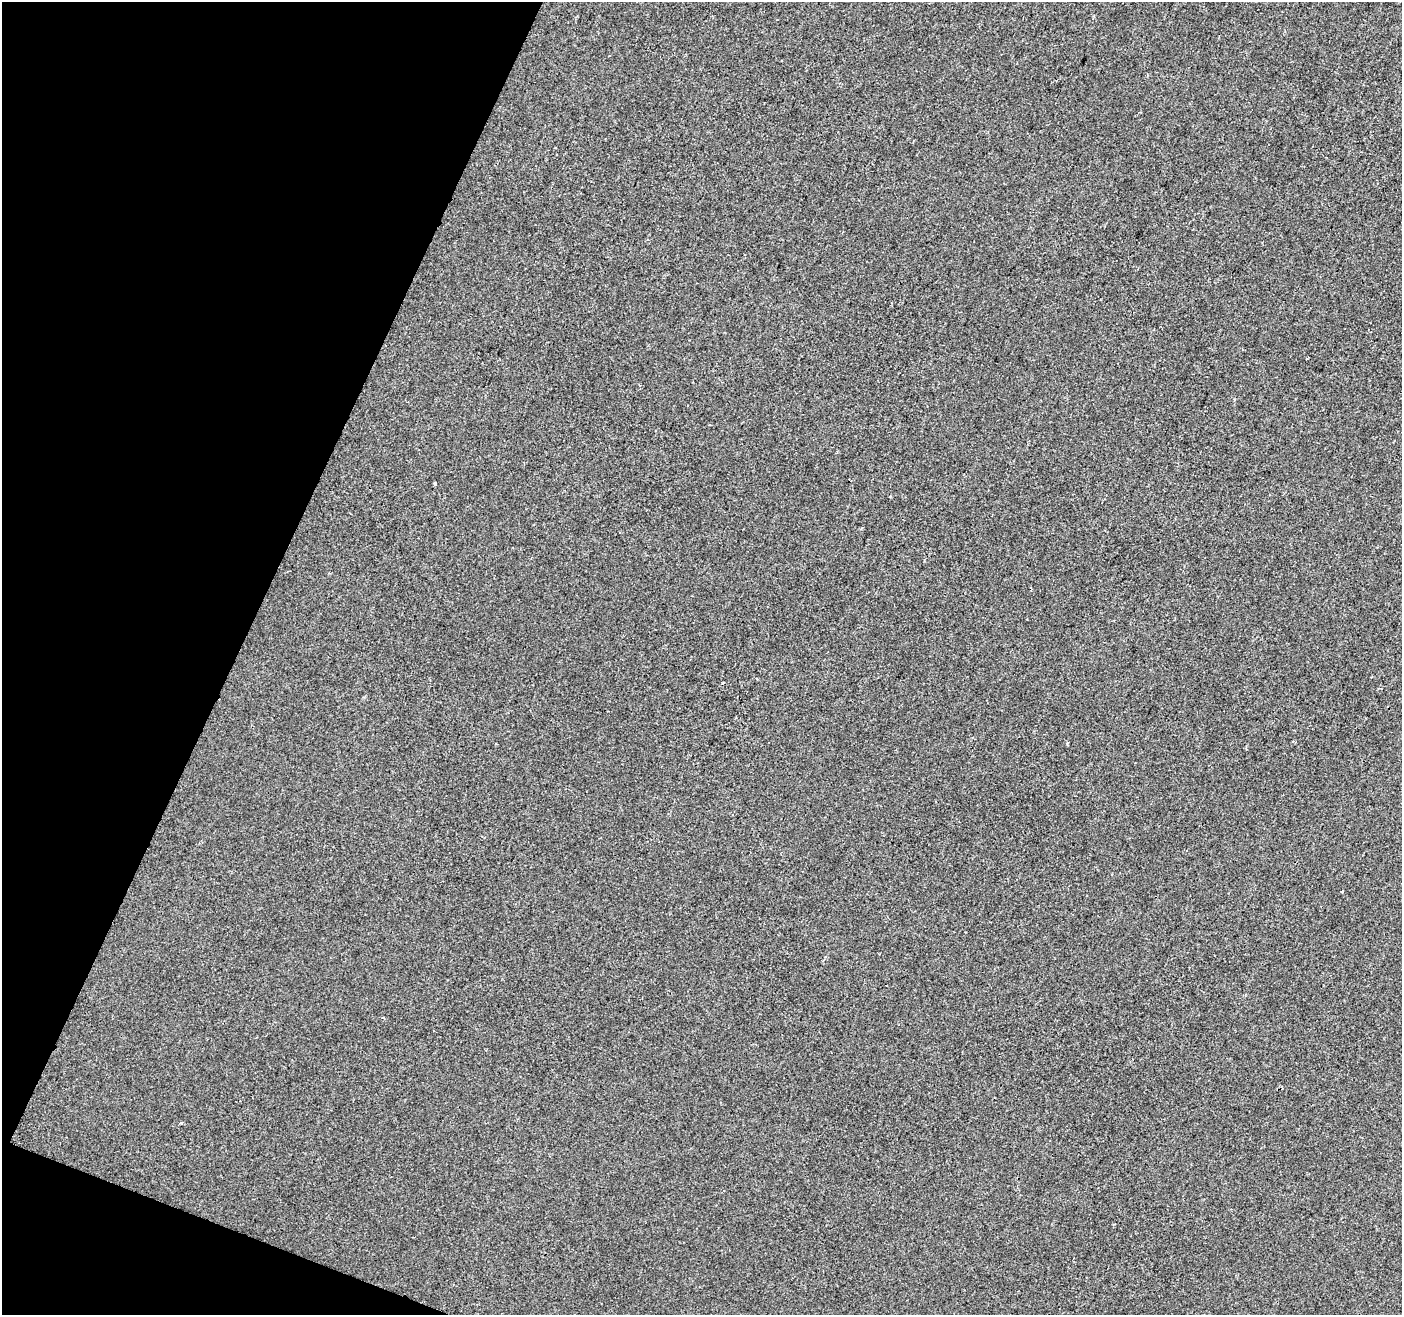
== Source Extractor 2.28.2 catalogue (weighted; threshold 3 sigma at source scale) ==
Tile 9 of 4 x 4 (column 1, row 3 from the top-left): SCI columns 8-1407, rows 1586-2898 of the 5607 x 5732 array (HDU 1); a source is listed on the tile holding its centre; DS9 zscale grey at full resolution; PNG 1404 x 1317 px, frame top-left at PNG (2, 2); no overlay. Shown black and unused: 19% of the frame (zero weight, under 2 of 3 exposures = <1% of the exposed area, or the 3 px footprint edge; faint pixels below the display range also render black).
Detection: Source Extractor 2.28.2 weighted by HDU 2 'WHT'; one run over the whole footprint, this tile lists its part. Background -8.81e-04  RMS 0.0042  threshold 0.0189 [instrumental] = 3 sigma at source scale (4.5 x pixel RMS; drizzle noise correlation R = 1.50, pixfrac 1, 0.0396/0.0396 arcsec/px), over >= 5 px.
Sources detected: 5; all 5 listed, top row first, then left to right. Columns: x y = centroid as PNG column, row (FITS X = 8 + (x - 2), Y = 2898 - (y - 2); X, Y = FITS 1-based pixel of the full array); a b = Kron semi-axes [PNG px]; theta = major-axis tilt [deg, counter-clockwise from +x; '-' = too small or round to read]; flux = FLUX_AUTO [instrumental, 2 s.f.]
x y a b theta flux
1307 358 3 2 - 0.48
434 483 3 3 - 1
1342 891 3 3 - 1.2
384 1018 4 3 - 0.5
181 1123 3 2 - 0.83